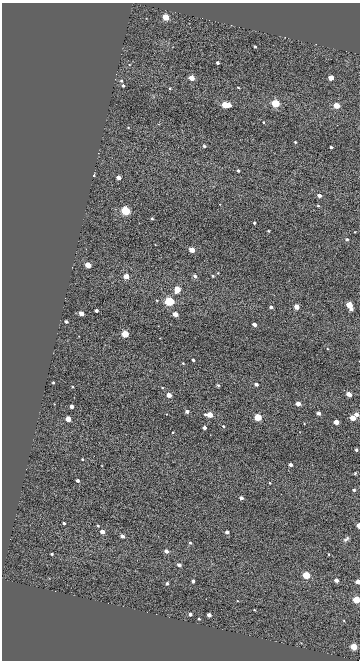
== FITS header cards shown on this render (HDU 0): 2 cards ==
NAXIS1  =                  358
NAXIS2  =                  658

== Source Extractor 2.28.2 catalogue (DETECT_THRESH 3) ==
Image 358 x 658 px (HDU 0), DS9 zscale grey, 1 PNG px = 1 image px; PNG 362 x 662 px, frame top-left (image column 1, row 658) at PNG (2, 3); no overlay
Background 1020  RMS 1.3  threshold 3.75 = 3 sigma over >= 5 px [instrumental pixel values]
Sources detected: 94; all 94 listed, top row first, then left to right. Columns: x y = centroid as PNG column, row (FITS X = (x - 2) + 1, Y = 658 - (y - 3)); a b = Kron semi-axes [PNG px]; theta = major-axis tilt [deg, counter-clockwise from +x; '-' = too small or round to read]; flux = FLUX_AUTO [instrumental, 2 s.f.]
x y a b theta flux
166 17 4 4 - 2700
255 47 3 3 - 120
217 63 3 3 - 190
192 78 4 4 - 1300
331 78 4 4 - 1200
121 81 4 3 - 92
123 85 3 3 - 150
238 87 3 2 - 63
170 88 3 3 - 68
275 103 4 4 - 5200
225 105 4 4 - 2100
229 105 4 3 - 920
336 106 4 4 - 2300
263 122 3 2 - 59
295 142 3 3 - 81
204 146 3 3 - 170
331 147 3 3 - 150
238 170 3 3 - 120
94 175 3 3 - 100
119 177 4 3 - 660
319 195 4 3 - 400
318 206 5 3 - 82
125 211 4 4 - 9900
152 218 3 3 - 110
254 223 3 3 - 120
268 231 3 2 - 74
347 239 3 3 - 150
192 250 4 4 - 1500
88 265 4 4 - 1300
126 276 4 4 - 1400
195 276 4 4 - 240
213 276 3 2 - 82
177 289 5 4 - 2000
169 301 5 4 - 8700
349 305 6 4 -66 2300
271 307 3 3 - 210
296 307 4 4 - 1100
96 310 3 3 - 310
81 313 4 3 - 870
175 314 4 3 - 1100
66 321 3 3 - 180
255 324 4 3 - 390
125 334 4 4 - 3700
193 360 3 3 - 160
183 363 3 3 - 67
53 382 3 2 - 93
256 384 3 3 - 320
218 385 4 4 - 120
73 387 3 2 - 59
349 394 4 3 - 1000
169 395 4 3 - 970
298 404 4 4 - 880
72 406 3 3 - 420
187 411 3 3 - 280
319 413 4 3 - 450
356 414 4 3 - 480
209 415 5 4 - 1700
258 417 4 4 - 4200
352 418 4 4 - 1700
68 419 4 4 - 1300
336 422 4 3 - 1000
223 426 4 3 - 100
204 428 3 3 - 300
173 432 3 2 - 60
356 450 3 3 - 140
82 459 3 3 - 68
291 465 3 3 - 280
355 473 4 3 - 85
77 481 3 3 - 220
270 483 4 2 - 50
354 490 3 3 - 140
241 498 4 3 - 360
64 523 3 3 - 150
358 525 4 3 - 710
98 526 3 2 - 87
102 532 4 3 - 770
227 532 4 3 - 300
122 536 4 3 - 510
346 539 10 5 38 180
190 543 4 4 - 110
166 551 4 3 - 550
52 554 3 3 - 110
328 554 3 2 - 49
179 565 4 3 - 300
306 575 4 4 - 4400
336 580 4 3 - 560
193 581 3 3 - 300
358 582 4 3 - 990
167 583 3 3 - 210
356 600 4 4 - 4000
190 614 4 3 - 300
209 615 4 3 - 480
199 619 3 3 - 98
354 647 4 4 - 3300
At the frame edge (FLAGS 8, measured only in part): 3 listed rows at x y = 358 525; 358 582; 356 600